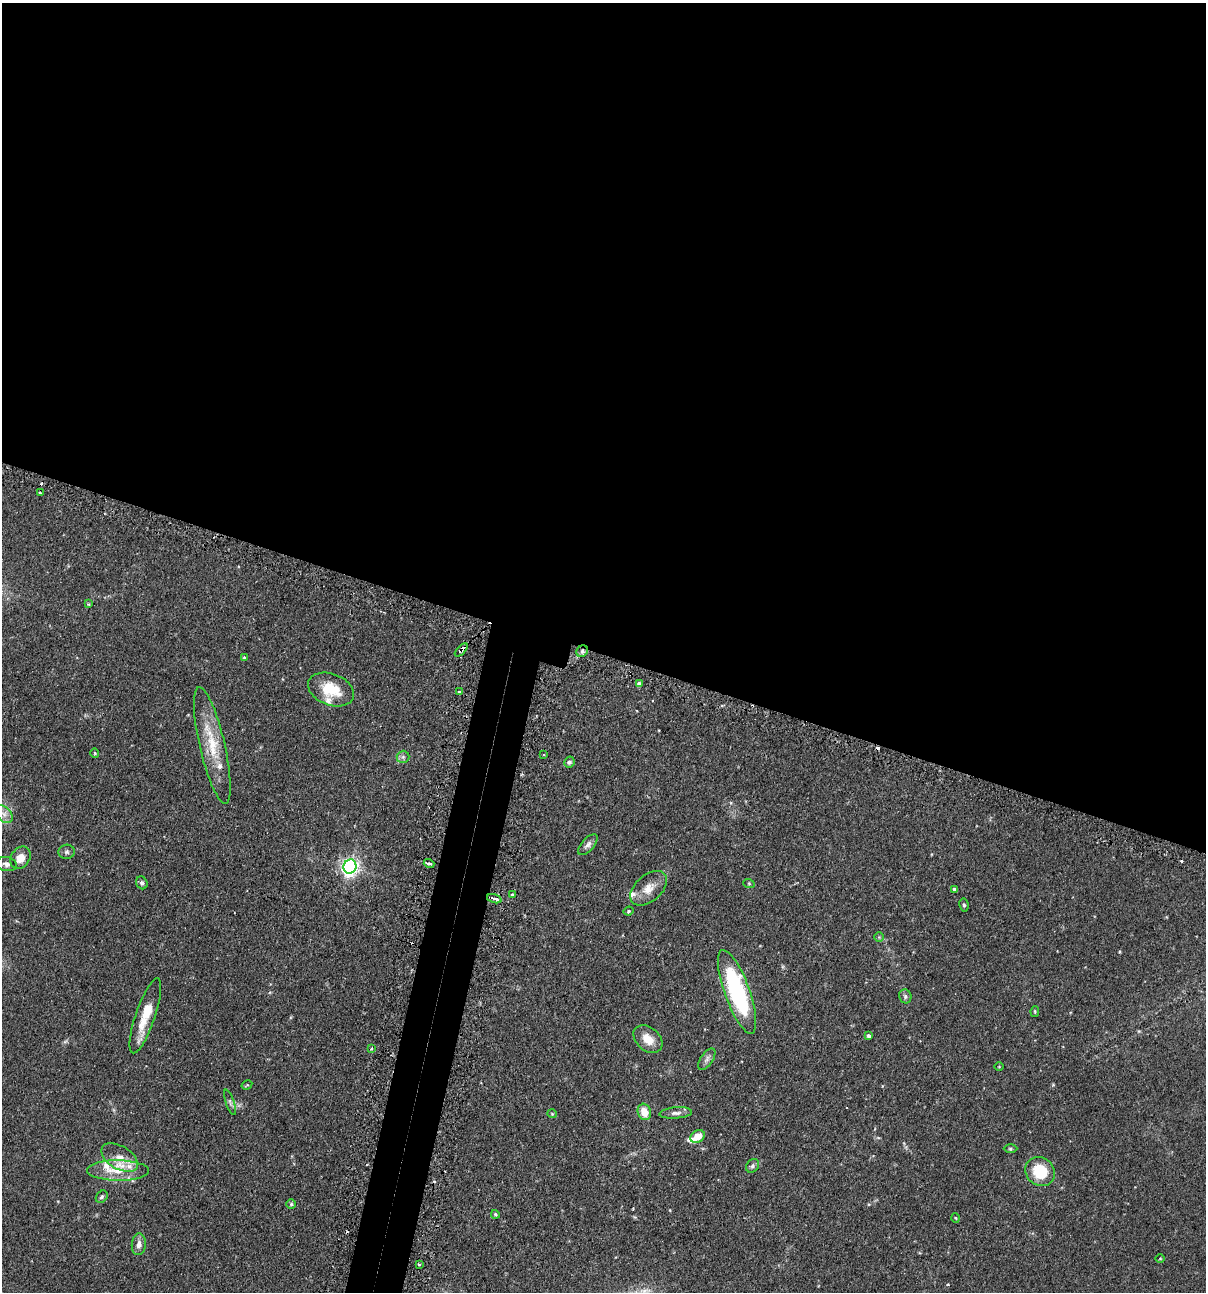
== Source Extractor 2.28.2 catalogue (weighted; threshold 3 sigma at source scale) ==
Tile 3 of 4 x 4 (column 3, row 1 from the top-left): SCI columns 2562-3765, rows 3903-5192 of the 5247 x 5227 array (HDU 1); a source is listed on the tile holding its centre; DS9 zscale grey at full resolution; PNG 1208 x 1294 px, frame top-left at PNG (2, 3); each listed source drawn as its Kron ellipse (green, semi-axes under 4 px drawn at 4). Shown black and unused: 53% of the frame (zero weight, under 2 of 3 exposures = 4% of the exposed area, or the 3 px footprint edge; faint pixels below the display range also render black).
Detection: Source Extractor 2.28.2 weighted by HDU 2 'WHT'; one run over the whole footprint, this tile lists its part. Background 0.115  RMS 0.0055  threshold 0.0248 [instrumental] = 3 sigma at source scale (4.5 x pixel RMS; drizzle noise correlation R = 1.50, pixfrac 1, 0.05/0.05 arcsec/px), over >= 5 px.
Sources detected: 69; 6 cosmic-ray / hot-pixel residue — neither listed nor drawn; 7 inside a brighter listed object's ellipse — not listed separately; the other 56 listed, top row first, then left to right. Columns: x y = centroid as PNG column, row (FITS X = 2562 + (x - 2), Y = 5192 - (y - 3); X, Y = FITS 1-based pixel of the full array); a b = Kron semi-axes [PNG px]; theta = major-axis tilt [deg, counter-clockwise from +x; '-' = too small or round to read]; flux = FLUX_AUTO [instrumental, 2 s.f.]
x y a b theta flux
40 493 3 2 - 0.64
88 604 4 3 - 0.62
461 650 8 4 46 3.1
582 651 6 5 - 1.5
244 658 4 3 - 0.56
639 684 4 4 - 2
331 689 24 15 -21 15
459 692 4 3 - 5
212 745 60 12 -77 19
95 753 4 4 - 0.64
544 755 3 2 - 0.62
403 757 6 6 - 1.4
569 762 6 5 - 1.3
4 814 10 7 -44 2.8
588 845 13 6 47 2
67 852 8 7 - 1.4
20 858 12 9 57 6.3
429 863 5 3 - 2.3
6 864 10 7 -13 2.4
350 867 7 6 - 200
142 883 7 5 -60 1.2
749 884 6 3 -20 0.57
649 888 21 13 42 7.1
954 889 4 3 - 2.2
512 894 3 3 - 1.9
494 899 7 3 -17 15
964 905 6 4 -80 0.83
628 911 5 3 - 0.66
879 937 5 5 - 0.63
737 992 44 12 -70 73
905 996 7 6 - 1.2
1035 1011 5 4 - 0.58
145 1016 39 10 71 14
868 1036 4 3 - 1.4
648 1039 16 11 -41 7.2
371 1049 4 2 - 0.43
707 1059 12 6 55 1.9
999 1066 5 3 - 0.41
247 1085 6 3 32 0.47
230 1102 13 4 -71 1.4
644 1112 8 6 -73 8.4
676 1113 16 5 4 2.4
552 1114 4 4 - 0.54
697 1136 8 6 34 6.2
1010 1149 7 3 0 0.72
120 1158 20 11 -30 6.8
752 1166 7 6 - 1.3
118 1171 31 10 0 11
1040 1172 15 13 -42 18
102 1197 7 5 51 1.1
291 1204 5 5 - 0.81
495 1214 4 3 - 0.68
956 1218 5 3 - 0.48
139 1244 11 7 84 2.9
1160 1259 5 3 - 0.43
419 1264 3 3 - 0.81
Overlapping masked pixels (flux is a lower limit): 3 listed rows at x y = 461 650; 582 651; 494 899